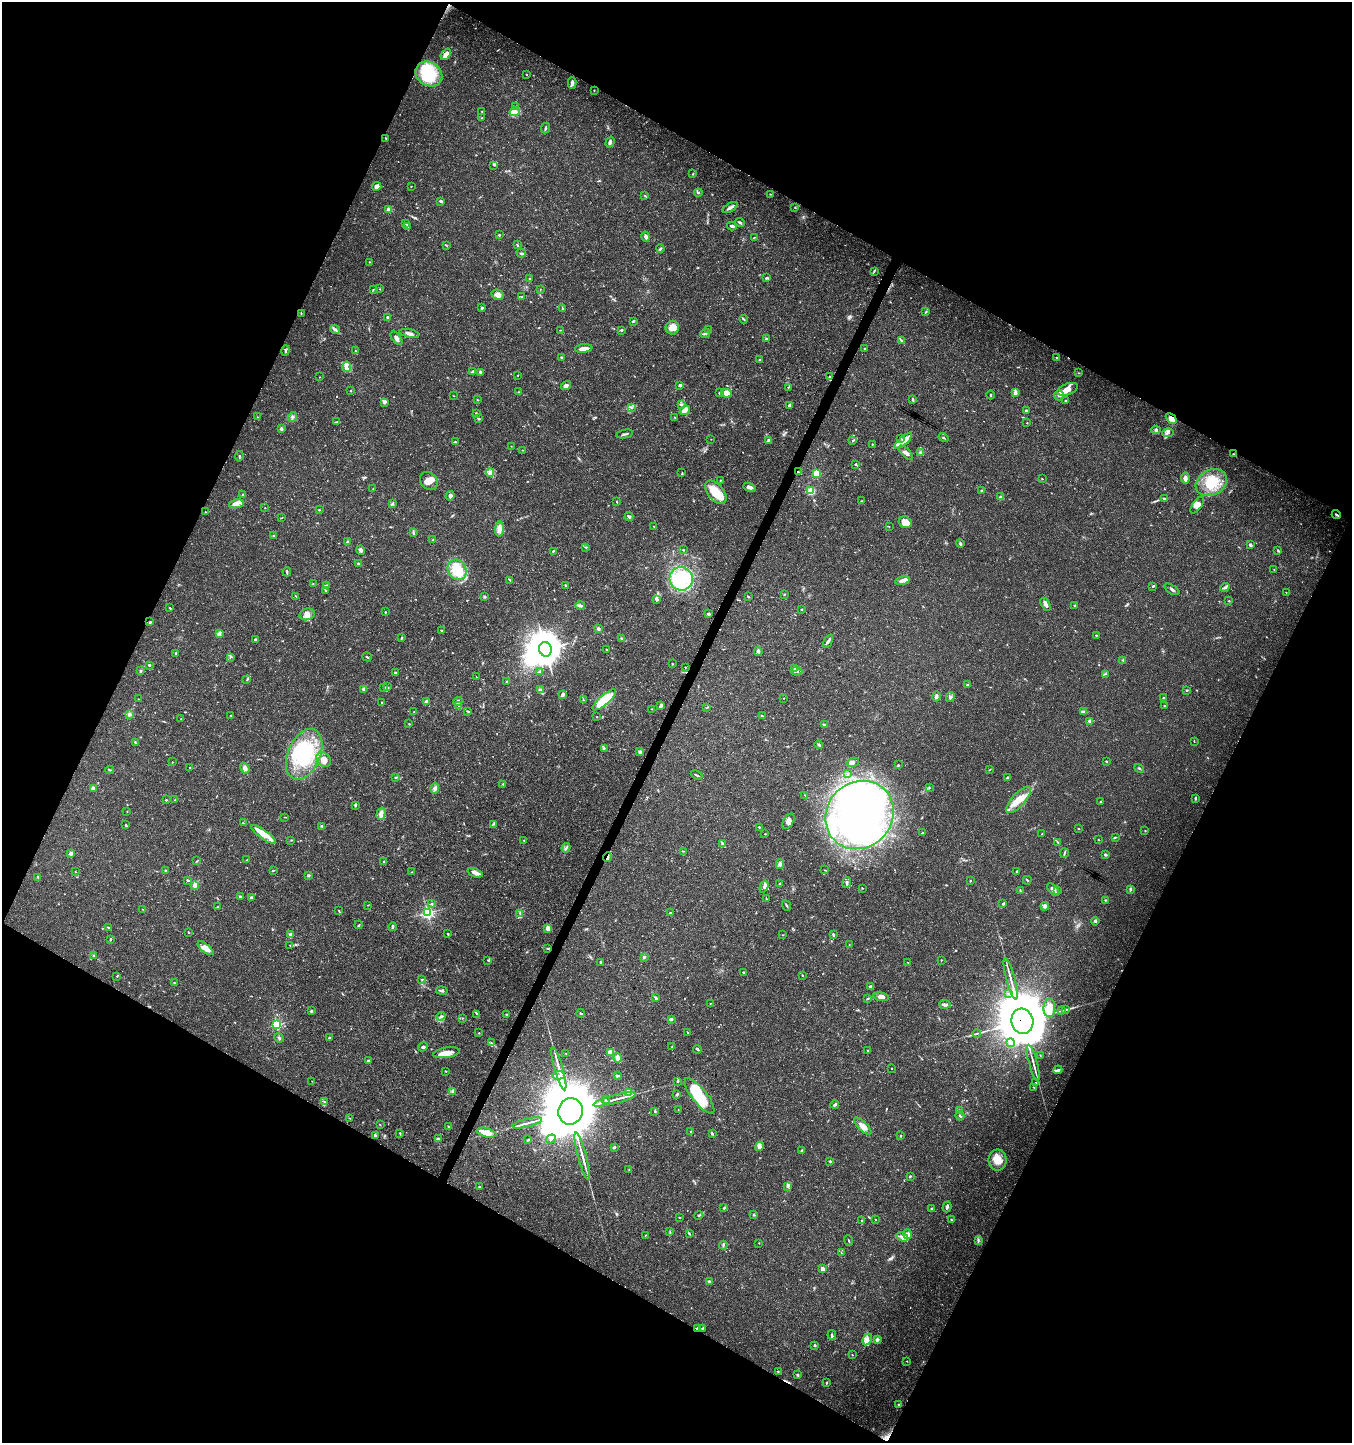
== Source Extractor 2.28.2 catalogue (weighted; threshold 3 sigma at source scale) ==
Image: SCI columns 266-5664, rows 1-5762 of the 5865 x 5771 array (HDU 1 of 3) = the unmasked area's bounding box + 8 px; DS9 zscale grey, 4 x 4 block average (1 PNG px = mean of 4 x 4 image px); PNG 1354 x 1445 px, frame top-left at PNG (2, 2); each listed source drawn as its Kron ellipse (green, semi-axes under 4 px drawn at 4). Shown black and unused: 46% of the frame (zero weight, under 3 of 5 exposures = <1% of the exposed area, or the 3 px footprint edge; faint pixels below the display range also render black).
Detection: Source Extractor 2.28.2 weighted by HDU 2 'WHT'. Background 0.0388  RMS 0.0025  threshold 0.0112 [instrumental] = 3 sigma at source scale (4.5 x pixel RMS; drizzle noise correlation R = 1.50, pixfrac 1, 0.0396/0.0396 arcsec/px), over >= 5 px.
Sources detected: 735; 4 too faint to see at this stretch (4 x 4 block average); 21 inside a brighter object's white glare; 4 cosmic-ray / hot-pixel residue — neither listed nor drawn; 24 coinciding with a brighter row at this scale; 48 inside a brighter listed object's ellipse — not listed separately; of the other 634, all 500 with FLUX_AUTO >= 0.558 (the completeness limit of this list) listed and drawn (134 fainter detections not listed), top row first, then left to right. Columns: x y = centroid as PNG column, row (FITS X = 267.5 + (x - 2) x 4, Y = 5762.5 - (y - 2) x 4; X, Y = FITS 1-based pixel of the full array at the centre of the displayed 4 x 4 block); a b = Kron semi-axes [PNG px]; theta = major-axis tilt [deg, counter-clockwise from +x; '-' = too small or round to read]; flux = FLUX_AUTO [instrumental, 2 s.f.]
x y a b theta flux
446 54 6 3 51 9.7
429 74 14 11 -33 76
527 75 2 2 - 0.68
572 83 6 3 89 4.7
594 90 2 2 - 0.84
516 106 3 2 - 1.7
482 111 2 2 - 0.63
515 112 5 4 - 6.4
482 118 2 2 - 1.3
545 128 5 2 - 2
386 138 2 2 - 0.64
610 142 5 3 - 4.3
494 165 2 2 - 0.57
693 174 3 2 - 1.1
377 186 4 4 - 7
411 186 2 2 - 0.76
698 193 4 2 - 1.8
770 194 2 2 - 0.87
645 196 4 2 - 1.1
441 201 3 2 - 3.1
730 207 8 2 29 6.2
795 207 2 2 - 0.78
389 210 2 2 - 20
740 222 5 2 - 2.4
406 224 2 2 - 0.93
732 226 5 2 - 2.7
408 227 3 2 - 2
499 235 3 2 - 1.3
646 237 5 3 - 4.4
755 237 2 2 - 0.68
446 245 2 2 - 0.92
517 245 4 2 - 1.4
660 249 4 2 - 2.3
521 253 5 2 - 2.3
369 262 2 2 - 0.95
874 271 3 2 - 1.6
530 278 2 2 - 2
767 278 4 2 - 2.2
380 289 2 2 - 0.72
540 289 2 2 - 0.73
373 290 3 2 - 0.97
498 295 6 5 - 9.1
521 297 2 2 - 0.86
482 308 3 2 - 2.2
562 308 2 2 - 1.2
926 312 4 2 - 1.5
301 313 3 2 - 1
387 317 3 3 - 2
744 319 4 2 - 1.5
633 321 4 2 - 1.7
672 328 7 6 - 16
335 329 5 3 - 4.5
560 330 2 2 - 0.64
622 330 3 2 - 1.2
708 330 3 2 - 2.5
409 333 10 3 -12 5.6
705 333 5 2 - 3
396 338 8 3 -53 5.7
766 339 2 2 - 2.3
902 340 4 2 - 1.9
584 348 9 2 6 13
865 349 3 2 - 1.5
286 350 5 2 - 3.1
355 351 3 2 - 0.95
561 357 3 2 - 1.3
1057 358 2 2 - 0.98
760 360 3 3 - 2.1
347 367 5 4 - 5.4
472 372 3 3 - 2.5
480 373 3 2 - 2.9
1079 373 2 2 - 0.85
518 375 2 2 - 0.98
320 377 2 2 - 0.71
830 377 3 2 - 1.6
566 385 5 3 - 5.8
680 385 2 2 - 2.8
788 387 2 2 - 0.69
1067 389 11 5 21 17
351 391 2 2 - 1.2
518 392 2 2 - 1.1
719 393 3 2 - 0.84
726 393 5 4 - 16
1016 393 4 3 - 3
991 395 4 2 - 1.5
1059 395 5 4 - 5.5
453 396 2 2 - 0.59
477 400 2 2 - 1.2
913 400 3 2 - 1.5
1066 401 3 2 - 1.7
385 403 3 2 - 1.6
681 404 3 3 - 2.4
790 405 2 2 - 6.2
631 407 3 2 - 1.2
685 410 5 3 - 12
1026 410 3 2 - 1.7
476 413 2 2 - 1.1
257 417 3 2 - 1.1
292 417 5 3 - 2.7
675 417 3 2 - 0.86
478 418 3 2 - 2
1171 419 6 3 -46 17
337 422 3 2 - 0.93
1027 423 2 2 - 0.58
281 429 3 3 - 2.8
1156 430 4 3 - 2.1
1168 433 6 4 2 4.5
625 434 8 2 11 3.3
901 438 2 2 - 1
943 438 5 2 - 1.4
711 439 2 2 - 0.57
769 440 3 3 - 3.5
853 440 3 2 - 1.2
903 441 11 3 42 10
455 442 2 2 - 2.1
872 444 2 2 - 0.77
511 446 2 2 - 0.62
522 450 2 2 - 0.78
906 453 9 3 -44 5.2
920 453 4 2 - 2.1
1233 454 2 2 - 1.1
239 456 5 2 - 1.7
855 464 2 2 - 0.93
490 472 4 3 - 4
798 472 2 2 - 0.88
682 473 3 2 - 0.9
816 473 3 3 - 27
1185 478 5 3 - 6.5
1042 479 3 2 - 0.76
720 480 2 2 - 0.73
429 481 10 8 -43 12
1211 483 16 12 27 42
749 487 6 3 -21 4.7
373 489 2 2 - 0.66
811 491 2 2 - 39
982 491 4 3 - 2.1
716 492 13 8 -51 35
242 494 2 2 - 1.1
450 496 5 4 - 4.3
1000 497 4 3 - 3.1
1165 498 3 2 - 0.93
861 501 2 2 - 0.79
617 502 2 2 - 1.2
236 504 7 4 11 10
392 504 3 2 - 1.2
1197 505 10 4 55 7.9
265 508 2 2 - 0.63
319 510 2 2 - 0.96
205 512 2 2 - 0.57
1336 514 5 2 - 2.6
629 516 4 2 - 3.8
282 518 3 2 - 0.81
905 522 6 5 - 19
654 526 2 2 - 0.71
889 527 2 2 - 0.66
499 529 7 4 88 9.8
413 533 3 2 - 1.6
274 535 4 2 - 1.4
433 540 3 2 - 1.3
347 542 4 2 - 2.9
960 544 4 2 - 2.3
1250 545 3 2 - 3.4
586 547 2 2 - 0.7
361 550 4 3 - 4.4
683 550 2 2 - 1.2
1278 550 3 2 - 1.4
553 551 3 2 - 1.8
358 563 4 2 - 2.3
457 570 11 9 -59 38
1274 570 2 2 - 0.69
287 572 4 2 - 1.8
681 579 12 11 - 66
510 580 4 2 - 1.6
902 580 7 3 12 9.6
313 584 2 2 - 0.67
565 585 2 2 - 1.6
326 586 3 2 - 2.4
1153 586 3 2 - 1.3
1225 587 5 3 - 2.7
1172 589 8 2 -33 3.4
325 590 2 2 - 0.87
1286 592 2 2 - 0.64
784 594 2 2 - 0.93
296 596 2 2 - 1
484 597 3 3 - 2
748 597 3 2 - 1.5
656 599 4 3 - 3.2
1229 601 3 2 - 0.82
1046 604 7 3 -61 6.2
580 605 5 3 - 4.4
1074 605 3 2 - 1.2
170 608 3 2 - 1.5
802 609 2 2 - 1
385 612 2 2 - 1.6
307 614 8 6 13 8.9
708 614 2 2 - 4.4
150 622 3 3 - 2
598 629 4 3 - 2.5
441 630 2 2 - 1.2
219 633 4 4 - 3.5
1096 635 3 2 - 1.1
402 637 3 2 - 1.3
622 638 4 2 - 2.6
255 639 3 2 - 1.9
828 641 7 3 58 3.9
545 649 7 6 - 1700
606 650 4 2 - 0.91
758 651 5 2 - 2.1
176 653 3 2 - 1.5
230 657 3 2 - 0.99
367 657 5 2 - 1.6
1123 660 3 2 - 0.9
672 664 3 2 - 0.96
149 665 2 2 - 2.7
685 667 2 2 - 0.72
794 668 2 2 - 1.3
140 671 4 2 - 1.8
539 671 3 2 - 1.4
796 671 6 2 -6 3.7
395 673 2 2 - 2.7
1105 674 2 2 - 0.8
476 677 2 2 - 0.59
247 680 2 2 - 0.88
506 682 3 2 - 1.7
967 685 3 2 - 2.2
387 687 2 2 - 1.1
384 688 3 2 - 1.1
364 689 2 2 - 8.5
540 690 4 2 - 1.4
1187 690 3 2 - 1.5
563 695 4 3 - 5.8
937 696 5 3 - 2.9
950 697 5 2 - 2.6
784 698 2 2 - 0.69
1164 698 2 2 - 0.9
138 699 2 2 - 0.7
583 700 2 2 - 0.91
604 700 15 5 41 61
426 702 2 2 - 9.5
458 702 4 3 - 5.4
382 703 2 2 - 0.94
1164 705 2 2 - 0.89
459 706 4 2 - 2.3
661 706 4 2 - 5.1
706 708 3 2 - 0.97
652 709 3 2 - 0.82
468 711 4 2 - 1.5
1083 711 3 2 - 1.4
414 712 2 2 - 0.78
129 714 3 3 - 4
231 715 2 2 - 1.7
762 716 3 2 - 1.9
597 717 2 2 - 0.74
181 719 2 2 - 1.3
1090 721 3 3 - 5.6
409 724 2 2 - 0.85
825 725 3 2 - 1.4
1194 741 3 2 - 0.76
135 743 3 2 - 1.4
819 745 4 2 - 2.4
604 748 4 2 - 1.6
640 752 4 3 - 2.5
304 754 27 16 66 100
324 759 8 6 -42 10
1106 761 2 2 - 1
172 762 2 2 - 0.64
853 762 6 3 15 4.1
898 765 2 2 - 1.1
190 767 2 2 - 0.78
245 768 6 4 -56 5.4
1139 768 5 2 - 1.8
110 770 4 2 - 1.6
989 770 2 2 - 0.63
847 774 2 2 - 1.1
697 775 6 2 -25 2.1
395 777 3 2 - 1.4
1007 778 4 2 - 2.1
503 784 2 2 - 1.6
93 788 2 2 - 7.9
435 788 5 4 - 4.6
929 788 2 2 - 1.1
805 795 2 2 - 0.58
1195 798 3 2 - 2
166 800 2 2 - 1.9
175 800 2 2 - 0.82
1018 800 17 6 47 26
1101 802 3 2 - 1.4
355 805 3 2 - 1.5
127 811 2 2 - 0.67
381 814 6 3 74 8.3
860 815 36 32 45 350
285 817 3 2 - 0.7
788 821 9 5 56 7.7
243 823 2 2 - 0.69
493 824 4 2 - 2.2
125 825 3 2 - 1.5
322 826 3 2 - 0.91
759 827 2 2 - 1.5
1079 829 2 2 - 0.88
1145 831 2 2 - 0.62
922 833 3 2 - 1.6
264 834 15 4 -36 15
765 834 2 2 - 0.9
1042 834 2 2 - 1
1115 837 3 2 - 1.2
291 840 2 2 - 0.73
524 840 2 2 - 1.2
1098 840 3 2 - 0.81
1057 842 3 2 - 1.2
722 843 3 2 - 1.6
566 848 5 2 - 2.4
683 851 3 2 - 1.1
71 853 2 2 - 6.3
1064 853 5 2 - 2.1
1105 855 3 2 - 2.6
607 857 4 2 - 3.6
247 860 2 2 - 1.1
197 861 2 2 - 0.6
384 861 2 2 - 1.8
780 864 5 3 - 3.6
273 870 3 2 - 1.6
824 870 2 2 - 0.65
165 871 2 2 - 0.85
75 872 2 2 - 0.87
412 872 2 2 - 0.84
1017 872 3 2 - 0.97
475 873 8 2 -20 14
309 875 3 2 - 1.7
38 877 3 2 - 1.5
187 880 3 2 - 1.5
1027 880 4 2 - 1.6
971 881 2 2 - 0.67
846 882 5 2 - 2.7
780 883 3 2 - 1.3
195 885 3 2 - 10
764 886 6 4 72 4.4
862 888 2 2 - 0.73
1130 889 4 2 - 2.1
1020 890 3 2 - 1.2
1053 890 7 3 -46 6.9
1058 890 3 2 - 0.7
240 897 3 2 - 3.1
251 898 4 3 - 3.1
766 899 2 2 - 0.77
1105 900 2 2 - 0.67
432 904 2 2 - 1.5
1003 904 3 2 - 1.7
368 905 2 2 - 0.67
786 905 5 2 - 1.6
1045 906 4 4 - 4.4
217 907 4 2 - 1.2
143 909 2 2 - 0.65
339 911 3 2 - 0.99
427 913 3 3 - 140
520 913 2 2 - 1.1
671 913 3 2 - 1.1
1095 921 4 2 - 2.1
358 925 4 2 - 1.3
108 927 3 2 - 1.7
392 927 4 2 - 2.8
548 928 3 3 - 9.7
189 933 3 2 - 0.87
290 934 4 3 - 3
448 934 2 2 - 1.5
783 935 2 2 - 0.97
833 935 4 2 - 2.7
110 940 2 2 - 1.1
849 944 2 2 - 0.6
290 945 2 2 - 0.56
206 948 9 4 -39 17
548 949 3 2 - 1.9
93 955 2 2 - 0.72
644 957 3 2 - 1.8
488 960 2 2 - 1.2
941 960 2 2 - 0.91
600 962 3 2 - 1.2
908 962 2 2 - 0.67
744 973 3 2 - 1.5
802 975 3 2 - 1.1
117 976 2 2 - 1.2
422 979 3 2 - 1.3
1011 979 21 2 -75 9.5
174 983 2 2 - 1.9
871 987 4 3 - 2.9
442 991 6 2 -10 3
1008 994 3 2 - 1.9
881 997 8 4 -10 7.4
656 998 2 2 - 1.2
868 999 3 2 - 1.3
710 1003 2 2 - 0.62
945 1004 6 3 -4 4.4
1049 1008 9 6 88 16
1066 1010 3 2 - 1.4
311 1011 3 2 - 2.4
1061 1011 3 2 - 1.7
581 1013 4 2 - 1.8
476 1014 2 2 - 0.87
507 1014 2 2 - 1.6
441 1016 4 2 - 2.1
462 1018 2 2 - 0.95
671 1019 2 2 - 4.3
1022 1021 13 11 -75 8400
277 1024 3 3 - 80
479 1033 2 2 - 0.9
688 1033 3 2 - 1.3
977 1033 4 2 - 1.9
279 1038 5 2 - 2.4
329 1038 2 2 - 1.5
491 1043 2 2 - 0.64
1010 1043 4 4 - 5.2
423 1047 5 3 - 2.8
672 1047 3 2 - 0.72
697 1049 4 2 - 3
868 1050 2 2 - 1.2
610 1052 4 3 - 14
447 1053 13 5 9 18
566 1053 2 2 - 0.78
1040 1055 2 2 - 0.66
618 1058 5 4 - 11
368 1061 2 2 - 3.4
1033 1063 19 2 -75 7.5
891 1068 2 2 - 0.69
559 1069 22 2 -74 13
1058 1070 4 3 - 3
446 1071 2 2 - 0.74
558 1075 6 2 7 3.1
617 1075 2 2 - 1.3
312 1081 2 2 - 0.6
678 1081 3 2 - 1
1035 1083 3 2 - 1
1033 1087 3 2 - 0.8
453 1092 3 3 - 2
628 1093 3 2 - 30
677 1094 4 2 - 2.2
699 1096 22 7 -51 72
606 1099 2 2 - 0.75
615 1099 22 2 15 10
324 1101 3 2 - 0.95
835 1105 4 2 - 2.9
678 1110 2 2 - 0.78
960 1110 3 2 - 1.1
571 1111 13 12 - 11000
655 1111 3 2 - 1.7
960 1116 5 2 - 1.8
350 1118 3 2 - 0.66
527 1123 15 2 14 6.7
380 1125 2 2 - 0.95
863 1126 11 4 -44 11
448 1127 3 2 - 1.5
691 1131 3 2 - 1.1
400 1133 3 2 - 1.4
486 1133 10 4 -14 19
712 1134 3 2 - 2.2
375 1135 4 2 - 2.4
901 1136 3 2 - 1.1
438 1139 2 2 - 6.7
551 1139 5 4 - 4.5
528 1140 3 2 - 1.2
759 1146 5 4 - 4.4
614 1147 3 2 - 2.7
802 1151 3 2 - 1
582 1156 25 2 -75 10
997 1160 10 9 - 20
830 1161 2 2 - 1.7
629 1170 2 2 - 0.96
910 1176 3 2 - 1.6
479 1186 2 2 - 1.1
788 1186 4 2 - 1.5
947 1207 5 2 - 3.1
724 1208 3 2 - 1.7
932 1208 3 2 - 1.3
698 1215 5 3 - 2.5
754 1215 2 2 - 2.3
679 1217 2 2 - 0.85
876 1219 2 2 - 0.72
951 1219 3 2 - 1.2
862 1221 3 2 - 1.7
670 1232 3 2 - 0.85
689 1234 3 2 - 1.2
908 1234 5 4 - 6.8
645 1235 2 2 - 0.71
902 1237 6 4 -32 6.3
849 1240 5 2 - 1.4
978 1240 4 2 - 1.8
759 1243 2 2 - 0.72
723 1245 4 2 - 1.8
841 1253 2 2 - 0.66
822 1269 3 3 - 5.9
709 1281 2 2 - 2.3
697 1328 3 2 - 1.5
702 1328 3 2 - 1.2
832 1335 5 3 - 2.5
867 1339 6 4 62 5.9
877 1340 4 3 - 3.8
815 1345 2 2 - 2.2
852 1355 2 2 - 0.9
907 1361 2 2 - 0.66
778 1371 3 2 - 0.69
797 1374 3 3 - 1.6
826 1383 3 2 - 1.4
899 1405 3 2 - 1.8
Overlapping masked pixels (flux is a lower limit): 5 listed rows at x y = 1171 419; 798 472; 607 857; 1022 1021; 697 1328
Diffuse or blended objects may show on this block-average render without a row.